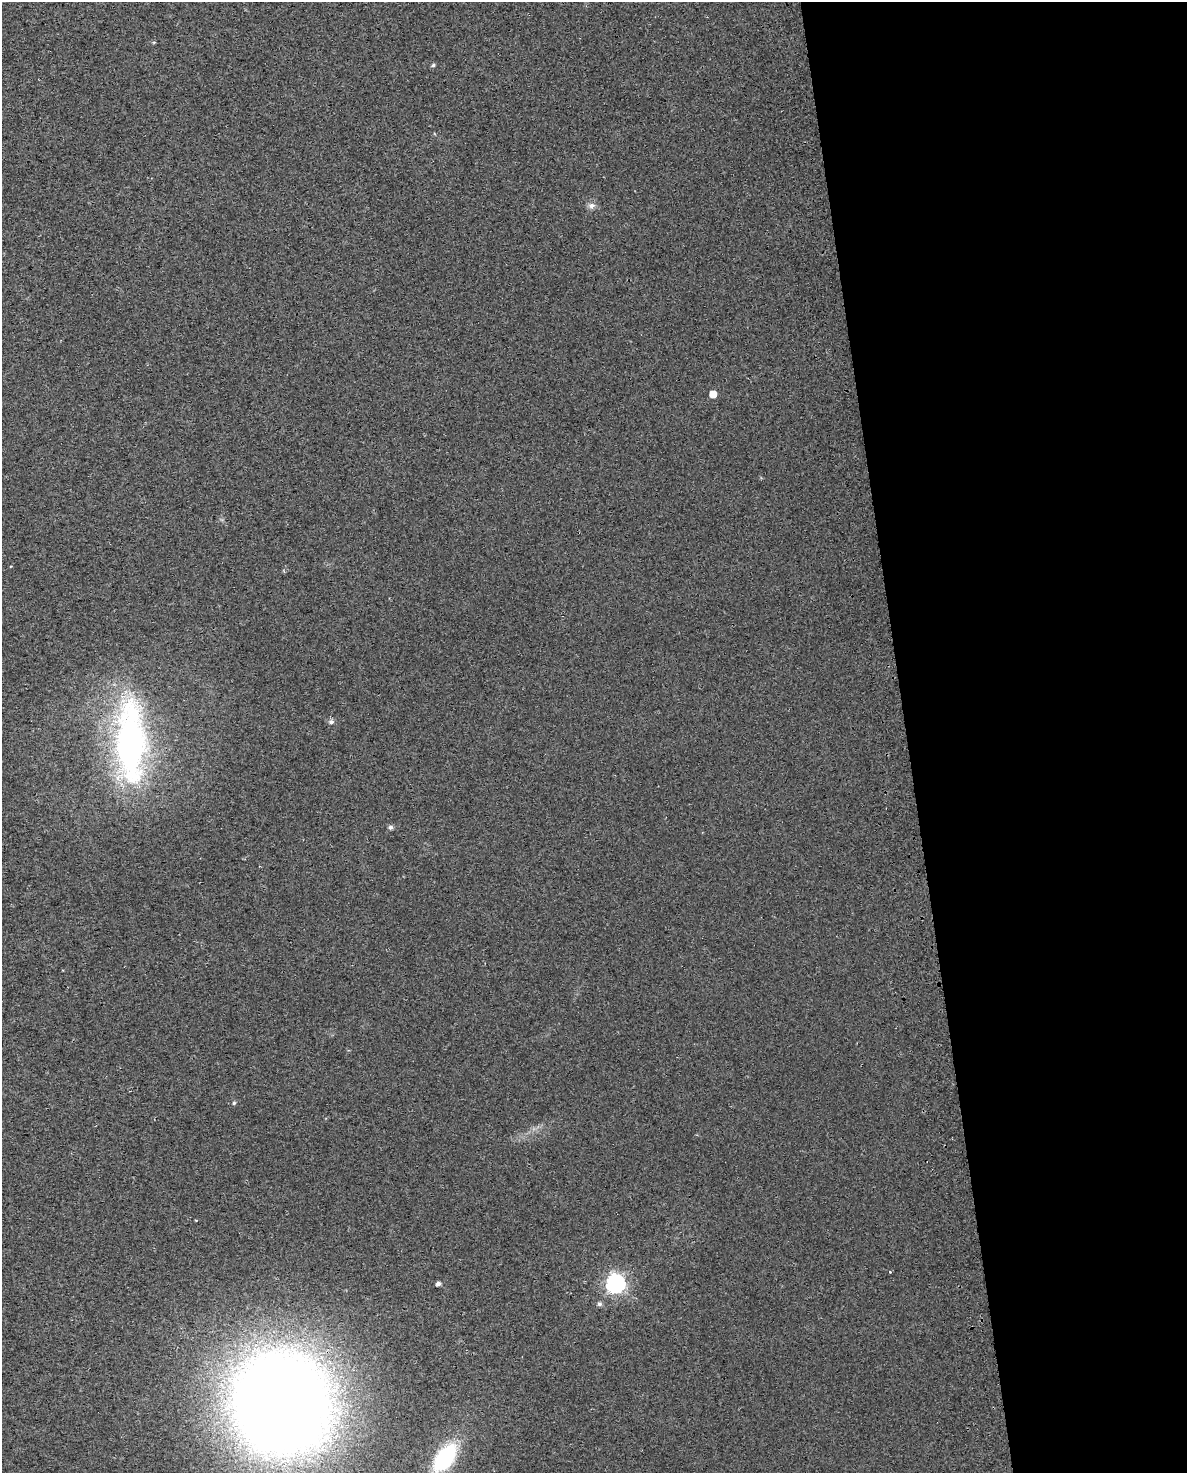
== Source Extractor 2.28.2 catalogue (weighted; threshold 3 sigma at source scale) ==
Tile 8 of 4 x 3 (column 4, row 2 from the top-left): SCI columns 3604-4788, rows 1583-3053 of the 4835 x 4593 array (HDU 1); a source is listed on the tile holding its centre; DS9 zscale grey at full resolution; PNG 1189 x 1475 px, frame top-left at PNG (2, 2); no overlay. Shown black and unused: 24% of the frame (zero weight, under 2 of 3 exposures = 4% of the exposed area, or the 3 px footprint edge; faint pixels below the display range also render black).
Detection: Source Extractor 2.28.2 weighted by HDU 2 'WHT'; one run over the whole footprint, this tile lists its part. Background 0.0222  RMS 0.01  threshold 0.0457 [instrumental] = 3 sigma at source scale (4.5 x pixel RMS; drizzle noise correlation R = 1.50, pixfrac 1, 0.0396/0.0396 arcsec/px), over >= 5 px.
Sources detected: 13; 1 cosmic-ray / hot-pixel residue — not listed; the other 12 listed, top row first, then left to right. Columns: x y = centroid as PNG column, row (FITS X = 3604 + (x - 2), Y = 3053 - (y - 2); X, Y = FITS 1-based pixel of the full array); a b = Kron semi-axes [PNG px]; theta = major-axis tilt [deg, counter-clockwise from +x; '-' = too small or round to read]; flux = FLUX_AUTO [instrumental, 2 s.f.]
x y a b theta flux
433 65 5 4 - 1.7
591 206 9 7 5 4.4
713 394 5 5 - 15
331 722 7 6 - 2.6
131 741 95 32 -89 290
391 827 6 5 - 2.7
234 1103 5 4 - 1.3
438 1284 4 4 - 3.7
615 1284 7 7 - 370
599 1304 6 5 - 2.6
282 1404 80 74 -68 2000
445 1458 26 14 55 96
Overlapping masked pixels (flux is a lower limit): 1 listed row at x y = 282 1404
Isophote crosses this tile's border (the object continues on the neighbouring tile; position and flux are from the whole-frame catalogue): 1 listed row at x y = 445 1458